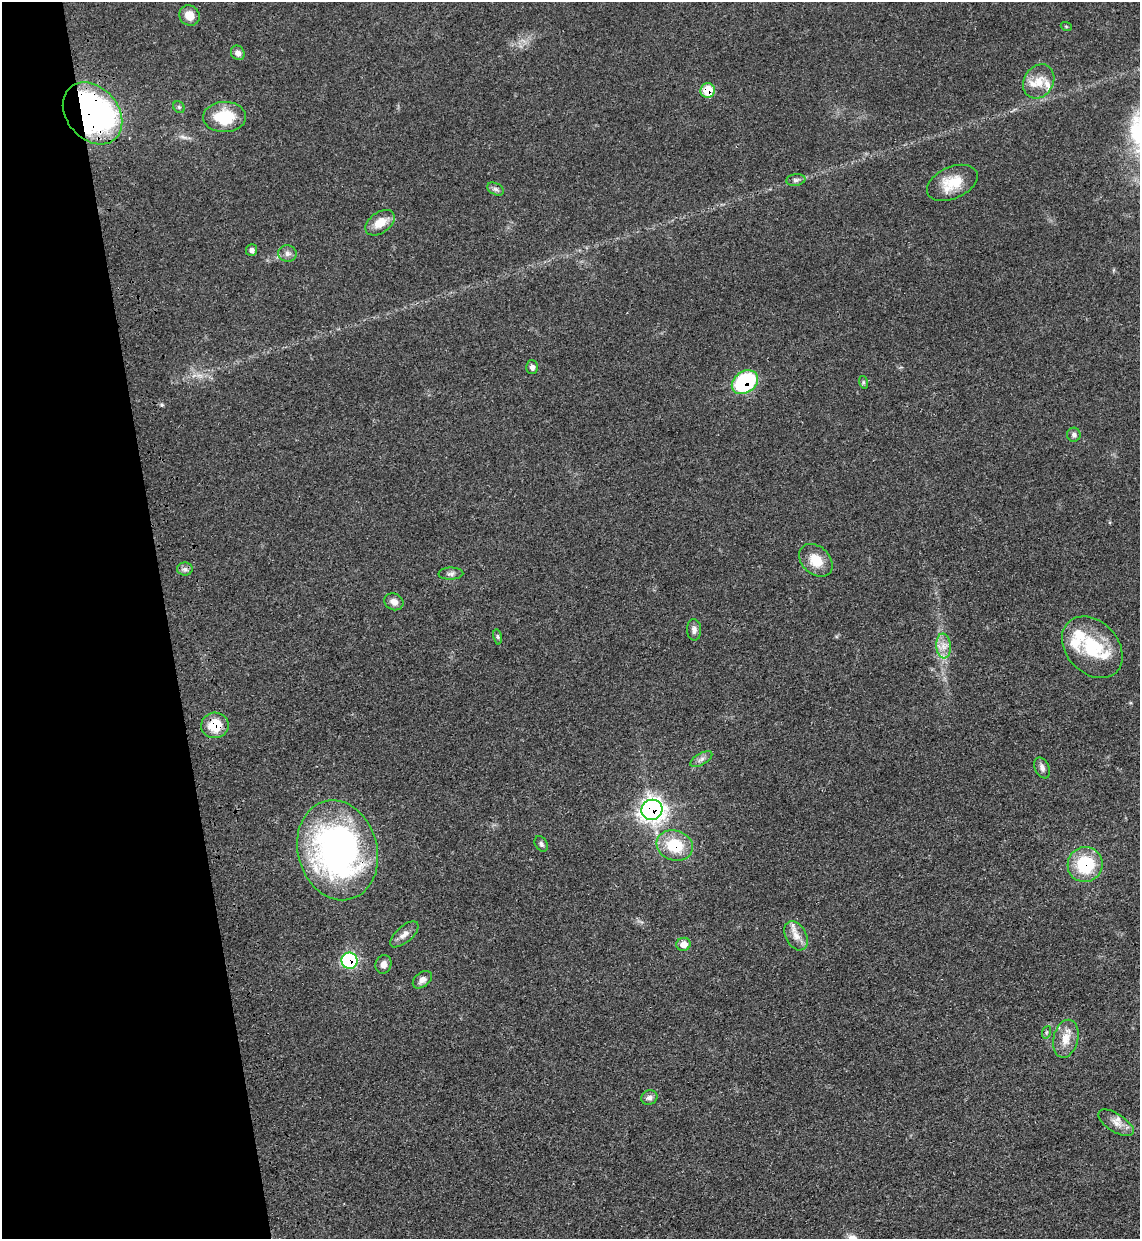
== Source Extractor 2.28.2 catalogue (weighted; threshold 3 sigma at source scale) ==
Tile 5 of 4 x 4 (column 1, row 2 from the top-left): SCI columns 200-1337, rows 2546-3782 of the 5070 x 5089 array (HDU 1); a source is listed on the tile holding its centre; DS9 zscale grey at full resolution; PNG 1142 x 1241 px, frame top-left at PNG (2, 2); each listed source drawn as its Kron ellipse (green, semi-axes under 4 px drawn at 4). Shown black and unused: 15% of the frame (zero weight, under 3 of 4 exposures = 6% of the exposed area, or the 3 px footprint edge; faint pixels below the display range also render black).
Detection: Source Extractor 2.28.2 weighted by HDU 2 'WHT'; one run over the whole footprint, this tile lists its part. Background 0.0412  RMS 0.0064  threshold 0.029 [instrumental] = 3 sigma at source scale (4.5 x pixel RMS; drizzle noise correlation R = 1.50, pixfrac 1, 0.05/0.05 arcsec/px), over >= 5 px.
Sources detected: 49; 5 inside a brighter listed object's ellipse — not listed separately; the other 44 listed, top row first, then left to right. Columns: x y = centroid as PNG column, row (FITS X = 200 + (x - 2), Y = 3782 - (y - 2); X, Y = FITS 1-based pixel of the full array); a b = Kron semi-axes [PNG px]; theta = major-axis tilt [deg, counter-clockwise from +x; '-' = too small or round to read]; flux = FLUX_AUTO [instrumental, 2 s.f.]
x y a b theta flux
189 16 11 9 -44 7.4
1066 26 5 3 - 0.61
238 53 7 6 - 2.9
1039 81 18 14 58 11
708 90 7 7 - 17
179 107 6 5 - 1.1
93 113 34 26 -49 240
225 117 21 15 1 23
796 180 9 6 8 1.8
952 183 27 16 24 17
496 189 9 5 -26 1.8
380 223 16 10 36 9.7
252 250 6 5 - 2.1
287 254 9 8 - 2.7
532 367 7 6 - 2.4
745 382 14 10 35 64
863 382 6 4 -72 0.97
1074 435 7 7 - 1.7
816 560 19 14 -43 12
185 569 8 6 -2 2.2
451 574 12 6 2 2.3
394 602 10 8 -25 4
694 630 11 7 -88 3
497 637 8 4 -81 1.1
943 646 12 7 -83 5.3
1092 647 35 26 -47 33
215 725 14 13 - 14
701 759 12 5 30 2.6
1042 768 11 7 -66 2.7
652 810 10 10 - 360
541 844 8 6 -57 1.8
675 845 18 15 -19 25
337 850 50 39 -75 220
1085 865 17 17 - 33
404 934 17 8 41 4.4
796 936 16 10 -61 6.1
683 944 7 6 - 6.6
349 961 8 8 - 73
383 964 9 8 - 3.3
422 980 11 7 39 3
1047 1032 6 4 70 0.9
1066 1039 19 12 77 9.2
649 1097 8 7 - 2.7
1116 1123 20 9 -32 6.2
Overlapping masked pixels (flux is a lower limit): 9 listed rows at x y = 708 90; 93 113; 745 382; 215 725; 652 810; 675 845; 337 850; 1085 865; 349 961